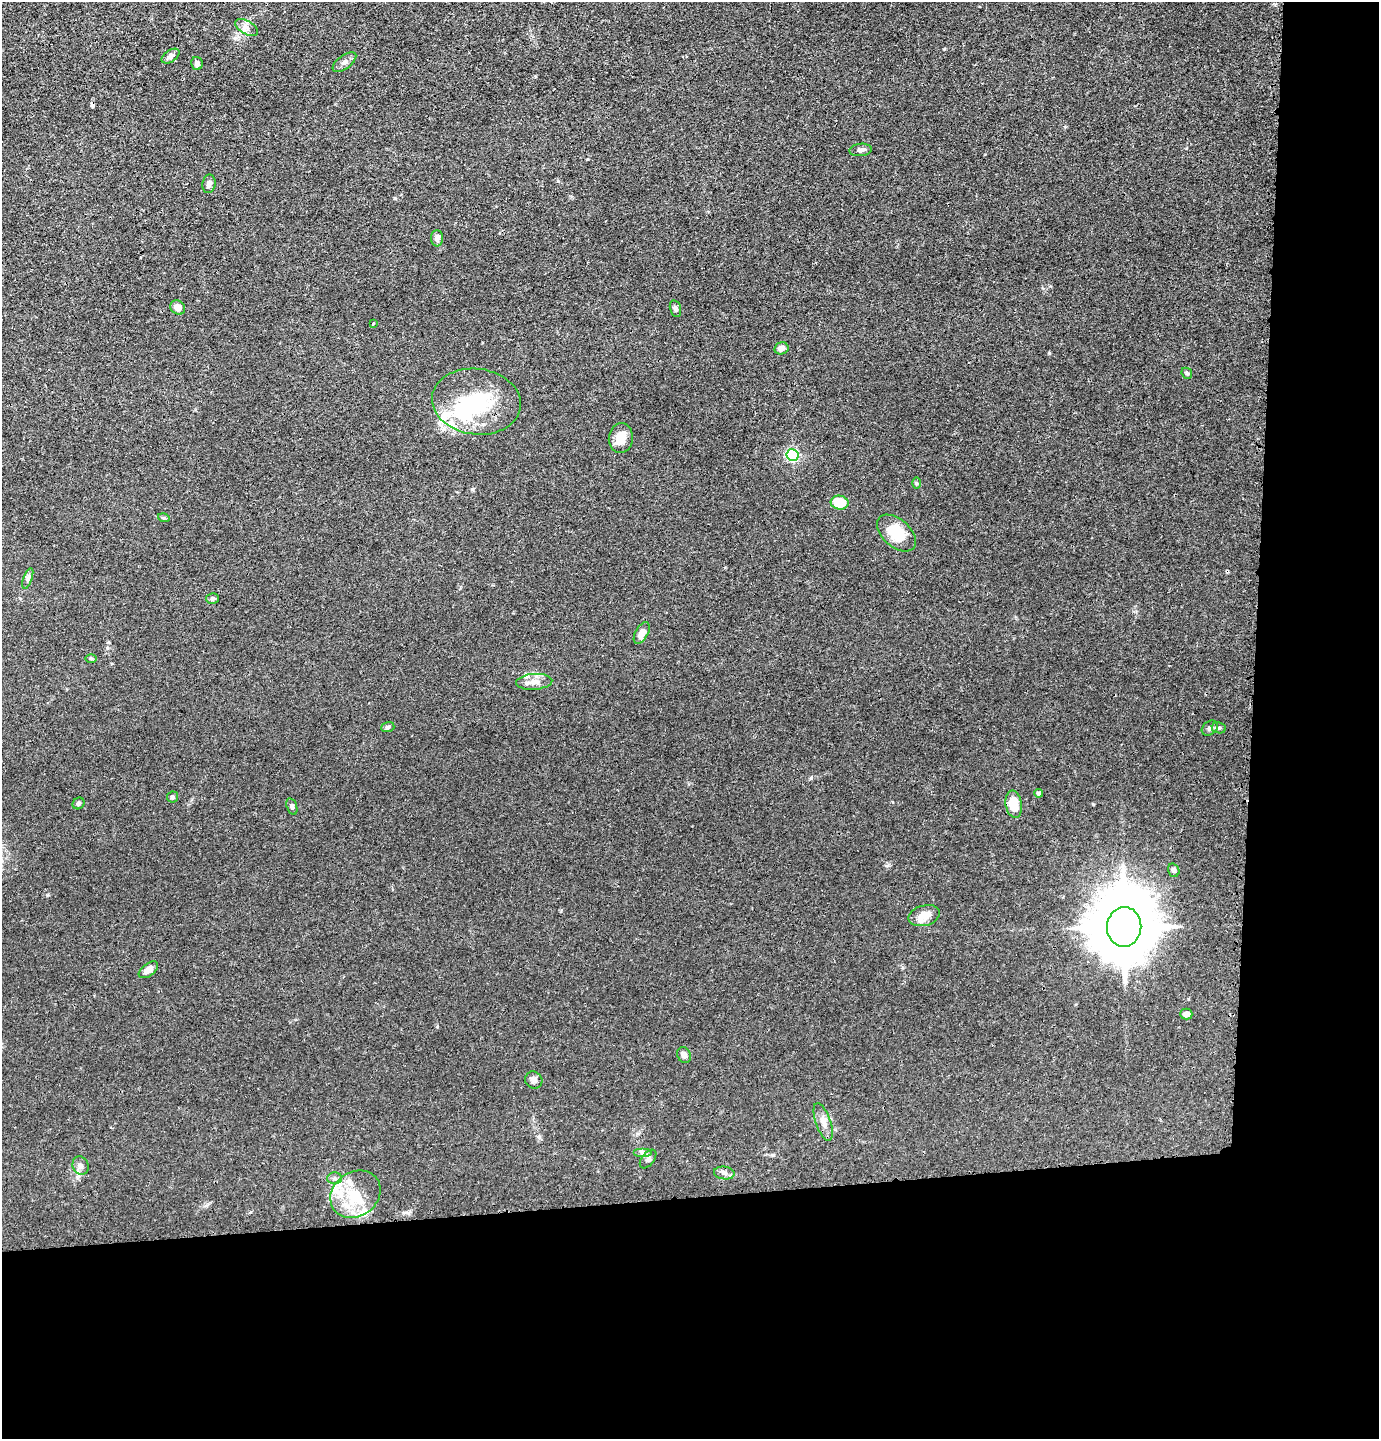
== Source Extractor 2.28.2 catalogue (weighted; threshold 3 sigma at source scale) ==
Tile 9 of 3 x 3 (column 3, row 3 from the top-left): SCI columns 2853-4229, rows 22-1458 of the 4327 x 4353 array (HDU 1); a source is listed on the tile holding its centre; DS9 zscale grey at full resolution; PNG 1381 x 1441 px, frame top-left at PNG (2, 2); each listed source drawn as its Kron ellipse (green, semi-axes under 4 px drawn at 4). Shown black and unused: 24% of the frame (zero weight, under 3 of 4 exposures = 3% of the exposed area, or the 3 px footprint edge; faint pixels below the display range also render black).
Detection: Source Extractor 2.28.2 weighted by HDU 2 'WHT'; one run over the whole footprint, this tile lists its part. Background 0.0138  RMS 0.0026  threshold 0.0117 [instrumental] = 3 sigma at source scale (4.5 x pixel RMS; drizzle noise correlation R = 1.50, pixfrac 1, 0.05/0.05 arcsec/px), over >= 5 px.
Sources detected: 56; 2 inside a brighter object's white glare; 1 cosmic-ray / hot-pixel residue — neither listed nor drawn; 7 inside a brighter listed object's ellipse — not listed separately; the other 46 listed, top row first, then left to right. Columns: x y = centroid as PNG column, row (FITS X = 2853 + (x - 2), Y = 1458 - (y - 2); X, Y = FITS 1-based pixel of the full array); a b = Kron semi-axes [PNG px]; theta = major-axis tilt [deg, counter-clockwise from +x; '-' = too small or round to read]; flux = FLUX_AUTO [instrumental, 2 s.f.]
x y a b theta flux
247 27 13 6 -30 1.3
171 56 10 6 33 0.98
344 62 14 6 37 1
197 63 6 5 - 0.77
860 150 11 6 5 0.9
209 184 9 6 80 0.98
437 238 8 6 90 0.82
178 307 8 6 -40 1.8
675 309 9 5 -75 0.68
373 324 3 2 - 0.18
781 348 7 6 - 1.4
1187 373 6 5 - 0.43
476 402 45 33 -7 18
621 438 15 12 84 3.5
792 455 6 5 - 36
916 483 5 3 - 0.28
840 503 9 7 -10 5.4
164 518 6 4 -17 0.33
896 533 23 13 -41 6.6
28 578 11 4 70 0.66
212 598 6 5 - 0.48
642 633 12 6 60 1.8
91 658 6 4 0 0.29
534 682 18 8 4 2.1
388 727 7 5 18 0.45
1210 728 9 6 39 0.72
1219 728 7 5 -7 0.59
1038 793 4 4 - 0.49
172 797 5 5 - 0.54
79 803 6 5 - 0.46
1014 804 14 8 -80 5.1
292 807 9 5 -73 0.59
1174 870 7 5 -70 0.59
924 916 16 10 15 2.9
1124 927 20 17 84 2400
148 970 11 6 37 1.8
1186 1014 6 5 - 1.3
684 1055 8 6 -64 1.1
534 1080 9 8 - 0.86
823 1122 20 7 -71 2
642 1153 9 4 0 0.66
648 1159 11 6 51 0.76
81 1166 9 7 -64 1
724 1173 10 6 -7 0.98
334 1178 7 6 - 0.71
355 1194 26 22 36 9.2
Overlapping masked pixels (flux is a lower limit): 1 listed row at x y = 1124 927
Unlisted compact peaks at least as high as the median listed source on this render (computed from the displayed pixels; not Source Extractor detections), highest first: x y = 1049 353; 811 778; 944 49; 773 1155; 1093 804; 395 198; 437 1027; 558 181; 888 865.